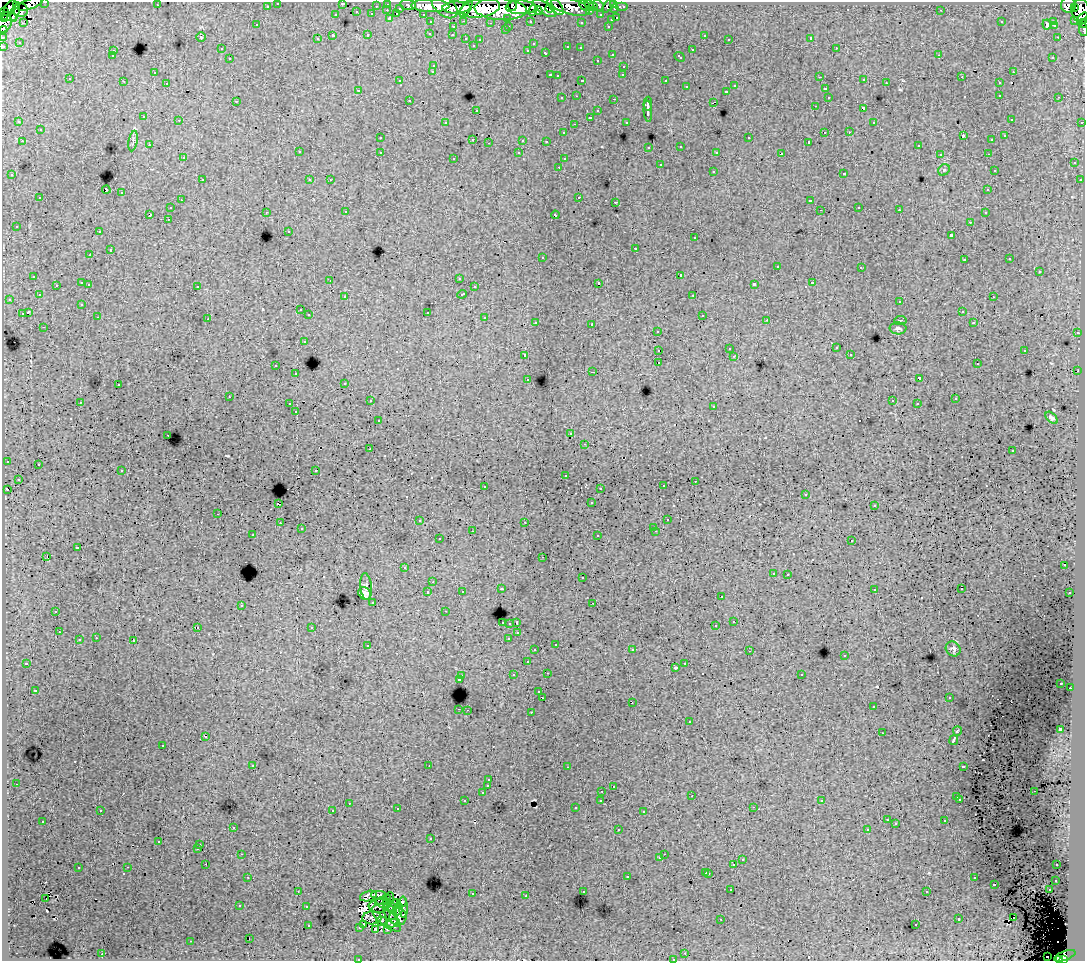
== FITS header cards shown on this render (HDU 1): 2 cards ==
NAXIS1  =                 1083
NAXIS2  =                  959

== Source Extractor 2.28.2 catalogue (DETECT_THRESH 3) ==
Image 1083 x 959 px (HDU 1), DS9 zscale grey, 1 PNG px = 1 image px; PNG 1087 x 963 px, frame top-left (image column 1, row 959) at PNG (2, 2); each listed source drawn as its Kron ellipse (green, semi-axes under 4 px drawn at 4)
Background 253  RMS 1.7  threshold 5.15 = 3 sigma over >= 5 px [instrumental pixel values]
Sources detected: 554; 3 with non-positive FLUX_AUTO (blend fragments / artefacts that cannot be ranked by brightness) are neither listed nor drawn; of the other 551, the 500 brightest by FLUX_AUTO listed and drawn (51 fainter detections omitted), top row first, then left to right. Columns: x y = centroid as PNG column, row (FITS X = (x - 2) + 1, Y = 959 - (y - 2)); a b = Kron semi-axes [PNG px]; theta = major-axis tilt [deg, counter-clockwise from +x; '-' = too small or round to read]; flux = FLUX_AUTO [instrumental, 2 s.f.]
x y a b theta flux
45 2 3 2 - 3300
278 3 3 3 - 3300
342 3 3 3 - 1100
30 4 13 5 22 31000
388 4 3 3 - 7400
614 4 3 3 - 8500
157 5 3 2 - 160
408 5 8 5 -9 27000
512 5 5 2 - 50000
584 5 6 3 -43 8200
589 5 5 2 - 6600
598 5 6 4 -41 18000
1068 5 7 7 - 130000
16 6 4 2 - 13000
267 6 3 3 - 3300
376 6 3 2 - 1400
430 6 19 6 -1 310000
444 6 15 9 -42 240000
556 6 11 5 -50 64000
608 6 8 4 51 12000
521 7 15 7 0 380000
570 7 20 7 -15 90000
593 7 5 3 - 1600
622 7 6 3 0 4100
10 8 9 5 58 40000
400 8 3 3 - 1300
456 8 14 6 2 320000
466 8 9 4 57 150000
480 8 20 9 10 610000
544 8 13 5 -35 100000
549 8 4 3 - 59000
1075 8 4 3 - 18000
501 9 26 11 -3 820000
615 9 3 3 - 10000
21 10 7 7 - 43000
387 10 3 2 - 450
533 10 6 4 63 120000
941 10 3 2 - 170
1080 10 12 8 84 230000
4 11 2 2 - 2300
538 11 4 4 - 120000
590 11 3 3 - 940
357 12 3 3 - 730
15 13 9 4 75 42000
372 14 3 3 - 1700
397 14 3 2 - 310
423 14 3 2 - 2900
336 15 3 3 - 710
601 15 3 3 - 2400
8 16 9 4 -9 57000
3 18 4 3 - 19000
390 18 3 3 - 1800
508 18 3 3 - 1500
617 18 3 3 - 950
1083 18 6 4 51 60000
611 20 3 3 - 770
1075 20 3 2 - 4200
464 21 3 2 - 590
530 21 3 3 - 2400
1054 21 3 3 - 2300
431 22 3 3 - 3600
581 22 3 3 - 280
1001 22 3 2 - 140
23 23 4 3 - 120
490 23 3 2 - 170
1083 23 6 3 -8 15000
4 24 9 6 58 90000
1047 24 5 4 - 1100
257 25 3 3 - 290
1054 25 4 2 - 180
509 26 3 2 - 500
608 26 3 2 - 730
453 27 3 3 - 540
3 30 4 3 - 14000
505 30 3 2 - 340
1083 30 6 2 -84 10000
430 33 3 3 - 330
368 35 3 3 - 710
452 35 3 3 - 260
704 35 3 3 - 480
333 36 3 3 - 2500
3 37 3 2 - 5200
201 37 5 4 - 150
1057 37 2 2 - 200
466 38 3 3 - 680
811 38 3 3 - 19000
317 39 3 3 - 280
729 39 3 2 - 180
480 40 3 3 - 280
19 42 3 2 - 160
533 44 3 2 - 240
473 45 3 3 - 260
3 46 3 3 - 8700
568 47 3 3 - 700
580 48 3 3 - 400
836 48 3 2 - 450
221 49 3 2 - 210
528 50 3 3 - 270
692 50 3 3 - 430
113 51 3 3 - 600
546 53 4 3 - 790
612 54 3 3 - 610
939 55 2 2 - 150
112 56 3 3 - 290
680 57 6 3 -43 590
1053 57 3 3 - 260
230 59 3 3 - 440
597 60 3 2 - 350
434 65 3 3 - 600
624 66 3 3 - 590
433 71 3 3 - 600
1013 72 3 2 - 540
154 73 3 2 - 280
550 75 3 2 - 840
623 75 3 3 - 270
557 76 3 3 - 220
820 77 3 2 - 190
962 77 3 2 - 120
70 79 3 3 - 270
864 80 3 2 - 240
123 81 3 2 - 130
400 81 3 3 - 220
582 81 3 2 - 920
666 81 3 3 - 1600
167 83 3 2 - 300
886 83 3 2 - 270
999 83 3 3 - 610
735 86 3 3 - 400
686 87 3 3 - 540
825 89 3 3 - 620
358 90 3 3 - 250
727 91 3 3 - 520
1000 95 3 2 - 460
577 96 3 2 - 360
828 97 3 3 - 440
1059 97 3 2 - 350
562 98 3 3 - 430
614 99 3 2 - 580
409 100 3 2 - 430
236 101 3 2 - 180
713 102 4 2 - 610
648 104 7 2 87 3500
815 106 3 2 - 240
863 108 3 3 - 800
476 110 3 2 - 270
598 111 3 3 - 550
648 111 11 4 -87 3500
144 117 3 3 - 520
590 117 3 3 - 2000
1011 119 3 2 - 210
179 120 3 2 - 290
19 122 4 3 - 210
626 122 3 3 - 290
874 122 3 3 - 310
1082 122 3 2 - 1400
445 123 3 3 - 4000
574 124 3 2 - 130
40 130 3 3 - 470
825 132 2 2 - 350
849 132 3 2 - 170
563 133 3 3 - 230
963 136 4 2 - 830
1005 136 3 3 - 300
380 138 3 3 - 350
749 138 3 3 - 800
473 139 3 2 - 620
523 140 3 3 - 1500
992 140 3 3 - 190
22 141 3 2 - 400
133 141 10 4 80 270
546 141 3 3 - 230
809 142 3 3 - 200
489 143 3 2 - 460
149 145 3 2 - 180
681 146 3 3 - 490
918 146 3 2 - 330
649 147 3 3 - 210
299 152 3 3 - 530
380 152 3 3 - 570
717 152 3 3 - 300
519 153 3 3 - 400
781 154 4 3 - 2100
940 154 3 3 - 300
988 154 3 2 - 270
183 158 3 3 - 260
454 158 3 3 - 290
564 159 3 3 - 250
1074 163 3 3 - 540
660 165 3 3 - 830
559 167 3 2 - 300
944 170 6 5 - 200
994 170 3 3 - 170
713 171 3 3 - 370
844 173 3 3 - 540
12 175 3 3 - 440
202 180 3 2 - 460
310 180 3 3 - 300
330 180 3 2 - 170
1080 180 3 3 - 360
106 190 4 3 - 1600
988 190 3 3 - 300
121 193 3 3 - 860
579 197 3 2 - 700
40 198 3 3 - 620
181 200 3 2 - 270
810 201 4 3 - 2100
615 202 3 2 - 350
859 207 3 2 - 320
170 208 3 3 - 510
820 210 3 2 - 150
899 210 3 3 - 230
266 212 3 2 - 350
346 212 3 2 - 370
985 213 3 3 - 340
150 215 4 2 - 970
555 215 4 3 - 1300
168 219 3 2 - 270
970 222 3 3 - 300
16 226 3 3 - 290
289 231 3 2 - 170
99 232 3 2 - 420
951 235 3 3 - 2000
695 238 3 3 - 400
636 248 3 3 - 760
110 250 3 3 - 1100
90 255 3 2 - 250
542 257 3 3 - 620
1010 259 3 3 - 270
964 260 3 3 - 320
777 267 3 3 - 930
861 267 3 2 - 210
1039 272 3 3 - 1200
680 275 3 2 - 6000
34 276 3 3 - 540
459 278 3 3 - 290
330 280 3 2 - 160
82 283 3 3 - 1200
599 283 3 3 - 3200
812 283 3 3 - 630
89 284 3 2 - 530
754 284 4 3 - 2400
56 285 3 2 - 370
197 286 3 3 - 620
474 287 3 3 - 290
462 294 5 3 - 650
39 295 3 3 - 160
693 295 3 2 - 300
345 297 3 3 - 340
993 297 3 2 - 280
9 299 3 3 - 350
900 302 3 3 - 320
82 304 3 3 - 260
300 310 3 2 - 330
962 311 3 2 - 250
28 312 4 3 - 2600
427 312 3 3 - 1100
22 314 3 3 - 1200
309 315 3 3 - 400
702 315 3 2 - 390
98 317 3 2 - 200
485 318 3 3 - 650
208 319 3 2 - 120
767 320 3 2 - 330
900 320 6 3 8 130
536 322 3 3 - 410
973 323 4 3 - 150
592 324 3 3 - 1200
44 327 3 2 - 380
898 328 8 6 -2 270
657 331 3 3 - 390
1077 333 3 2 - 370
304 341 3 3 - 600
836 348 3 3 - 140
729 349 3 2 - 130
658 350 3 3 - 1200
1025 350 3 2 - 700
850 354 3 2 - 180
525 355 3 3 - 370
734 356 3 2 - 170
659 362 3 2 - 280
977 364 3 2 - 240
276 366 3 3 - 570
1078 371 2 2 - 370
593 372 3 2 - 950
296 374 3 2 - 400
919 378 4 3 - 2000
528 379 3 3 - 250
345 383 3 3 - 290
118 385 3 2 - 300
229 397 3 2 - 160
955 399 3 3 - 330
370 401 3 2 - 320
893 401 3 3 - 130
80 402 3 2 - 260
290 404 3 2 - 630
917 404 3 2 - 190
714 406 3 3 - 380
296 412 3 3 - 210
1052 418 7 4 -45 330
378 421 3 3 - 250
571 434 3 3 - 270
168 435 2 2 - 200
585 444 3 2 - 340
370 449 3 2 - 220
1012 451 3 3 - 210
7 461 3 3 - 440
38 464 3 3 - 360
316 470 3 2 - 500
122 471 3 3 - 360
565 475 3 3 - 360
18 479 3 3 - 300
695 481 3 2 - 200
485 486 3 2 - 440
663 486 3 3 - 360
600 488 3 2 - 310
7 490 4 3 - 1300
806 494 3 3 - 290
591 503 3 3 - 220
278 504 3 3 - 1500
874 506 3 3 - 200
218 514 3 2 - 440
667 520 3 3 - 240
419 521 3 3 - 280
525 522 3 3 - 210
280 523 3 2 - 250
654 527 3 2 - 140
301 529 3 3 - 340
472 531 2 2 - 140
656 531 3 2 - 480
253 535 3 2 - 220
598 536 3 3 - 450
439 539 3 3 - 330
852 541 3 3 - 350
77 548 3 3 - 1600
47 557 3 2 - 940
542 557 3 2 - 200
1064 565 2 2 - 170
405 568 3 3 - 280
773 573 3 3 - 230
788 574 3 3 - 350
582 578 3 3 - 530
433 582 3 2 - 260
366 586 13 5 -84 350
501 589 3 3 - 530
874 589 3 3 - 420
961 589 3 2 - 150
462 591 3 3 - 370
428 592 3 3 - 380
1070 593 3 3 - 380
365 594 7 5 -42 550
721 597 3 3 - 290
373 602 3 3 - 330
593 603 3 2 - 260
241 605 3 3 - 560
56 611 3 3 - 1600
445 611 3 2 - 230
734 621 3 3 - 1700
502 622 3 2 - 230
510 623 3 3 - 570
517 623 3 3 - 2300
716 626 3 3 - 1700
197 627 3 2 - 680
312 627 3 3 - 450
59 632 3 2 - 170
518 633 3 2 - 250
96 638 3 2 - 300
509 638 3 3 - 770
79 640 3 3 - 620
134 641 3 3 - 1300
556 644 3 3 - 400
368 646 4 3 - 460
953 649 8 7 - 340
535 650 3 3 - 320
632 650 3 2 - 260
749 651 3 2 - 180
845 656 3 3 - 550
527 662 3 3 - 560
26 663 3 3 - 230
685 663 3 2 - 480
675 668 3 3 - 420
547 673 3 2 - 770
801 674 3 3 - 480
462 675 3 3 - 500
513 675 3 3 - 610
459 679 3 3 - 840
1061 683 3 3 - 250
1070 688 2 2 - 380
35 690 3 3 - 170
539 692 3 3 - 370
542 697 4 3 - 1200
949 697 3 2 - 220
632 702 3 2 - 300
873 707 3 2 - 260
459 709 3 2 - 420
467 710 2 2 - 490
531 712 3 2 - 550
690 722 3 3 - 550
1060 729 4 3 - 3800
957 731 5 3 - 1700
882 733 3 2 - 140
206 737 3 2 - 190
954 740 5 3 - 4900
163 745 3 3 - 440
253 765 3 3 - 320
429 766 3 2 - 2800
963 766 4 3 - 910
567 767 3 2 - 190
489 780 3 3 - 310
16 784 2 2 - 130
488 786 3 3 - 2000
613 786 3 3 - 380
602 791 3 2 - 270
1034 791 3 2 - 260
482 793 3 3 - 420
692 796 3 2 - 170
957 797 3 3 - 370
960 799 3 2 - 240
601 800 3 3 - 340
465 801 3 3 - 330
822 801 3 3 - 230
349 803 3 2 - 460
753 807 3 2 - 350
575 808 3 3 - 260
398 809 3 2 - 310
333 810 3 2 - 120
100 811 3 2 - 330
643 812 3 3 - 960
887 820 3 2 - 170
43 821 3 2 - 290
945 821 3 3 - 620
896 824 3 3 - 170
233 827 3 3 - 420
867 829 3 2 - 170
618 830 3 2 - 290
431 838 3 2 - 280
159 842 3 3 - 460
200 845 3 3 - 6600
198 848 3 3 - 290
242 854 3 2 - 280
664 854 2 2 - 400
660 858 3 3 - 370
742 860 3 3 - 670
206 864 2 2 - 260
734 864 3 3 - 1500
1057 865 3 2 - 300
128 867 3 2 - 330
78 868 3 3 - 840
706 872 3 3 - 610
709 873 3 3 - 950
627 876 3 3 - 810
248 877 3 2 - 350
974 878 3 3 - 580
1056 880 3 3 - 480
994 884 3 3 - 1400
731 890 3 2 - 230
1049 890 3 2 - 470
298 891 3 2 - 150
583 891 3 3 - 300
927 892 3 3 - 350
472 894 3 3 - 870
379 895 8 4 -2 500
368 896 8 5 15 300
526 896 3 2 - 270
390 898 6 3 73 130
46 899 3 2 - 470
383 900 8 4 18 480
402 902 5 3 - 240
387 903 4 3 - 320
396 904 4 3 - 290
240 906 3 3 - 250
379 906 10 7 6 550
306 907 3 3 - 600
392 907 5 3 - 390
403 907 11 3 -88 320
398 909 6 3 66 700
391 914 11 5 -60 930
398 917 8 8 - 540
1013 917 2 2 - 430
372 918 9 6 3 770
386 918 18 7 -40 640
721 919 3 2 - 140
959 919 3 3 - 800
381 921 5 2 - 190
393 923 6 4 8 170
308 925 3 3 - 490
364 925 3 2 - 360
916 925 3 3 - 590
360 927 3 3 - 280
376 929 3 2 - 200
387 929 3 3 - 270
249 939 3 2 - 520
191 941 3 2 - 120
685 953 3 2 - 400
102 954 3 2 - 680
1047 956 2 2 - 540
1065 956 11 4 19 80000
673 959 3 2 - 250
359 960 3 2 - 140
1060 960 3 2 - 29000
1063 960 3 2 - 74000
At the frame edge (FLAGS 8, measured only in part): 17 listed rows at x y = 45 2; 278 3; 342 3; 30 4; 1080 10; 3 18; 1083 18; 1083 23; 4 24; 3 30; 1083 30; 3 37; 3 46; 673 959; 359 960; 1060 960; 1063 960
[51 fainter detections neither listed nor drawn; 3 non-positive-flux detections neither listed nor drawn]